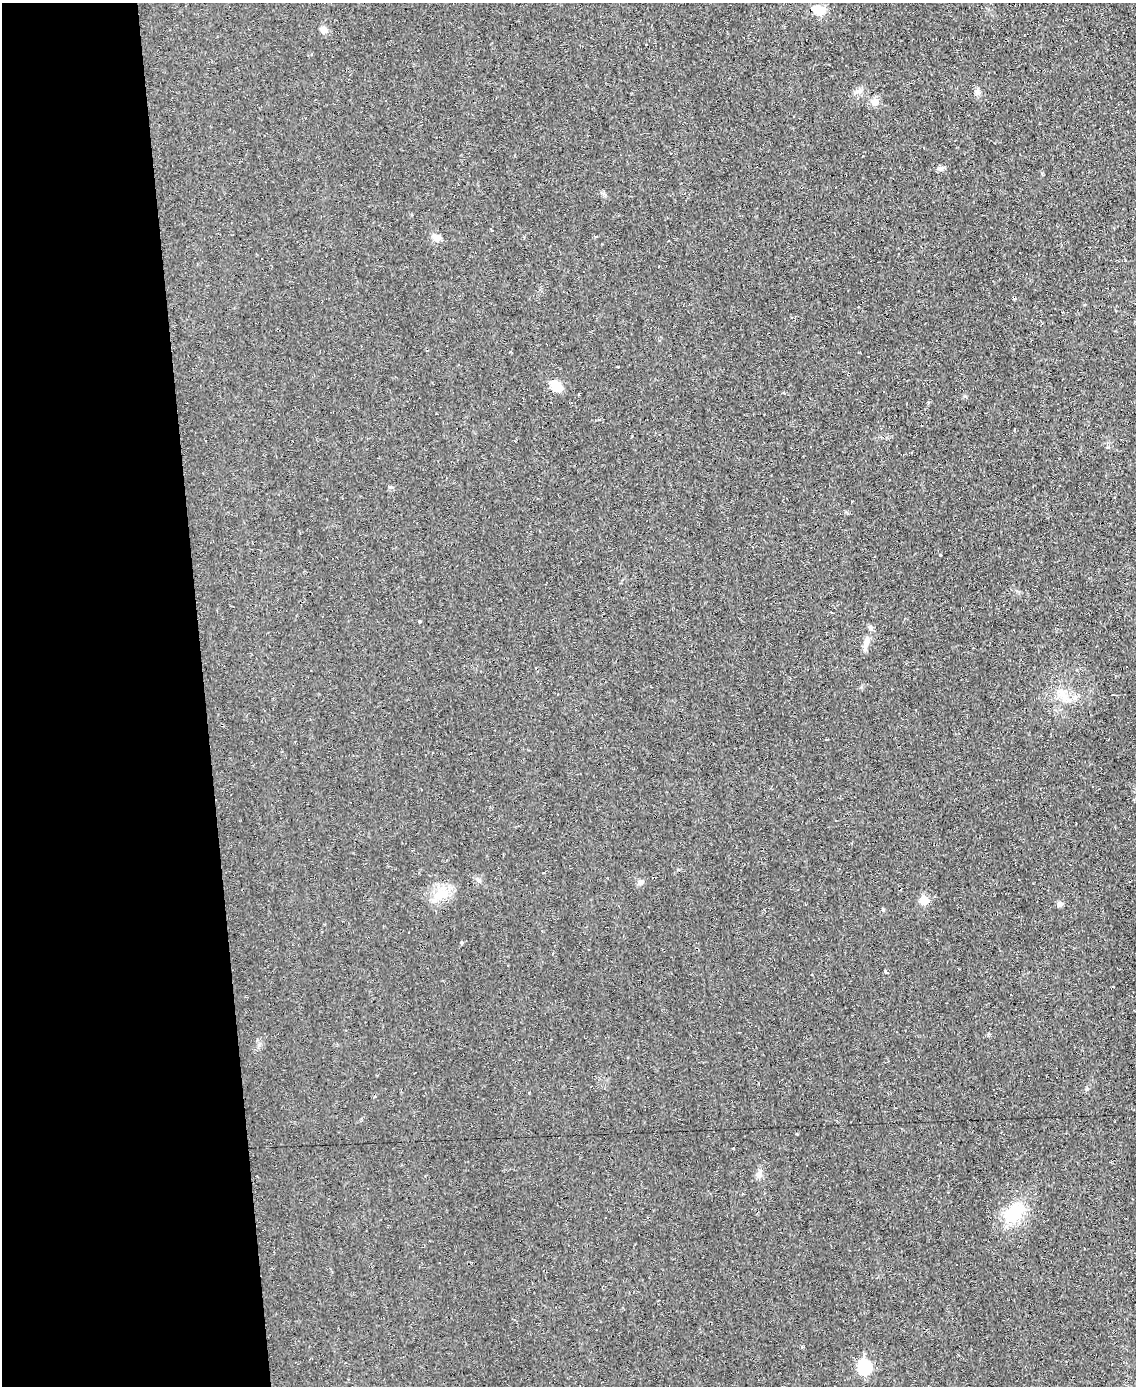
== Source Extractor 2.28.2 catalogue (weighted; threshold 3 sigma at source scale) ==
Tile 5 of 4 x 3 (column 1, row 2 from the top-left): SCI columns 1-1134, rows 1513-2896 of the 4535 x 4512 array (HDU 1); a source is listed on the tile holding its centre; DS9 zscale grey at full resolution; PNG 1138 x 1388 px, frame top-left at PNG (2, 3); no overlay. Shown black and unused: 18% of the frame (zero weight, under 2 of 3 exposures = <1% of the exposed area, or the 3 px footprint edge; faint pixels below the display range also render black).
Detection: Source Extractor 2.28.2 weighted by HDU 2 'WHT'; one run over the whole footprint, this tile lists its part. Background 0.0242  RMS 0.0048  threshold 0.0214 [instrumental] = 3 sigma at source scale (4.5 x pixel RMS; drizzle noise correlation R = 1.50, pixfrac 1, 0.05/0.05 arcsec/px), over >= 5 px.
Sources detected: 44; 14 cosmic-ray / hot-pixel residue — not listed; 1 inside a brighter listed object's ellipse — not listed separately; the other 29 listed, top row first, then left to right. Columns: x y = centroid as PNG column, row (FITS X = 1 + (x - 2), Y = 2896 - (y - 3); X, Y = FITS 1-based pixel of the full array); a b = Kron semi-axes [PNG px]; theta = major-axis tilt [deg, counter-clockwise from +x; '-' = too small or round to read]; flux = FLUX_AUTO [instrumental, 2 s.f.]
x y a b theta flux
819 10 14 10 -10 6.5
323 29 9 7 -47 2.3
312 55 3 3 - 1.1
977 92 7 7 - 1.4
874 102 11 9 -2 3.1
941 169 8 5 -17 1.2
437 238 9 8 - 2.9
1020 252 3 3 - 8.7
618 367 2 2 - 0.39
556 386 13 8 -38 7.8
940 555 3 2 - 0.55
819 560 3 2 - 0.66
420 621 4 3 - 0.45
871 628 7 6 - 1.1
866 643 13 8 76 2.9
1063 695 18 6 -39 4.2
1093 786 3 3 - 1.5
543 872 3 2 - 0.38
641 882 8 6 17 1.2
441 894 19 14 52 8.9
924 900 6 6 - 11
1060 904 8 6 38 1.4
883 910 4 4 - 0.68
461 943 3 3 - 0.79
552 954 3 3 - 0.58
885 972 4 3 - 1.6
759 1174 10 8 72 2
1014 1213 32 21 57 17
864 1367 7 6 - 45
Unlisted compact peaks at least as high as the median listed source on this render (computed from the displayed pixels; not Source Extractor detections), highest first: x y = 1087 1089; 965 396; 390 487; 988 1035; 259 1045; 1014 299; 797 1134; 802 1347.